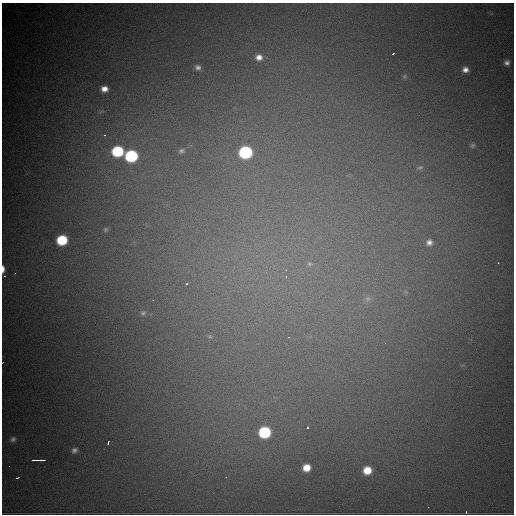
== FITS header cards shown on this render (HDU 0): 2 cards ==
NAXIS1  =                  512
NAXIS2  =                  512

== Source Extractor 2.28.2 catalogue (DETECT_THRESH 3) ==
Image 512 x 512 px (HDU 0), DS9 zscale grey, 1 PNG px = 1 image px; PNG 516 x 516 px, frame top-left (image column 1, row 512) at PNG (2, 3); no overlay
Background 3500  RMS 64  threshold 191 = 3 sigma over >= 5 px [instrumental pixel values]
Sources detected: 46; all 46 listed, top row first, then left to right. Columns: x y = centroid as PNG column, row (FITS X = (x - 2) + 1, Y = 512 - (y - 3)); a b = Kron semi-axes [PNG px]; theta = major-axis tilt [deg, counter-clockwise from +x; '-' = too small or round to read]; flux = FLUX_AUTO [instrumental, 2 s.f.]
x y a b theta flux
393 53 3 2 - 6100
259 57 10 9 - 39000
507 63 6 6 - 18000
198 67 7 6 - 17000
465 70 7 6 - 26000
404 76 7 5 22 7800
104 89 6 5 - 35000
104 135 3 2 - 2800
472 145 7 6 - 9600
117 151 8 7 - 340000
181 151 11 8 21 21000
245 152 8 8 - 660000
131 156 8 8 - 510000
420 167 8 5 24 9900
105 229 7 6 - 9900
62 240 8 7 - 240000
429 242 7 6 - 20000
498 263 3 2 - 4600
310 264 8 7 - 15000
3 269 8 4 -89 29000
286 270 4 4 - 6700
15 273 3 3 - 2900
286 277 5 4 - 7100
187 284 3 3 - 10000
406 292 6 4 -72 6100
368 299 9 8 - 19000
153 300 2 2 - 2500
143 313 7 6 - 11000
210 336 7 5 -22 10000
289 337 3 3 - 5100
385 343 3 2 - 2900
3 362 3 2 - 3200
307 427 3 2 - 8300
264 432 8 8 - 420000
13 439 7 6 - 13000
108 443 4 2 - 5700
74 450 6 5 - 14000
34 460 4 2 - 8900
39 460 9 2 1 21000
9 466 2 2 - 1800
306 468 7 6 - 63000
367 470 7 7 - 85000
226 477 2 2 - 2900
17 478 4 2 - 6200
428 507 3 2 - 4000
466 512 3 2 - 5300
At the frame edge (FLAGS 8, measured only in part): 2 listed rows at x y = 3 269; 3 362